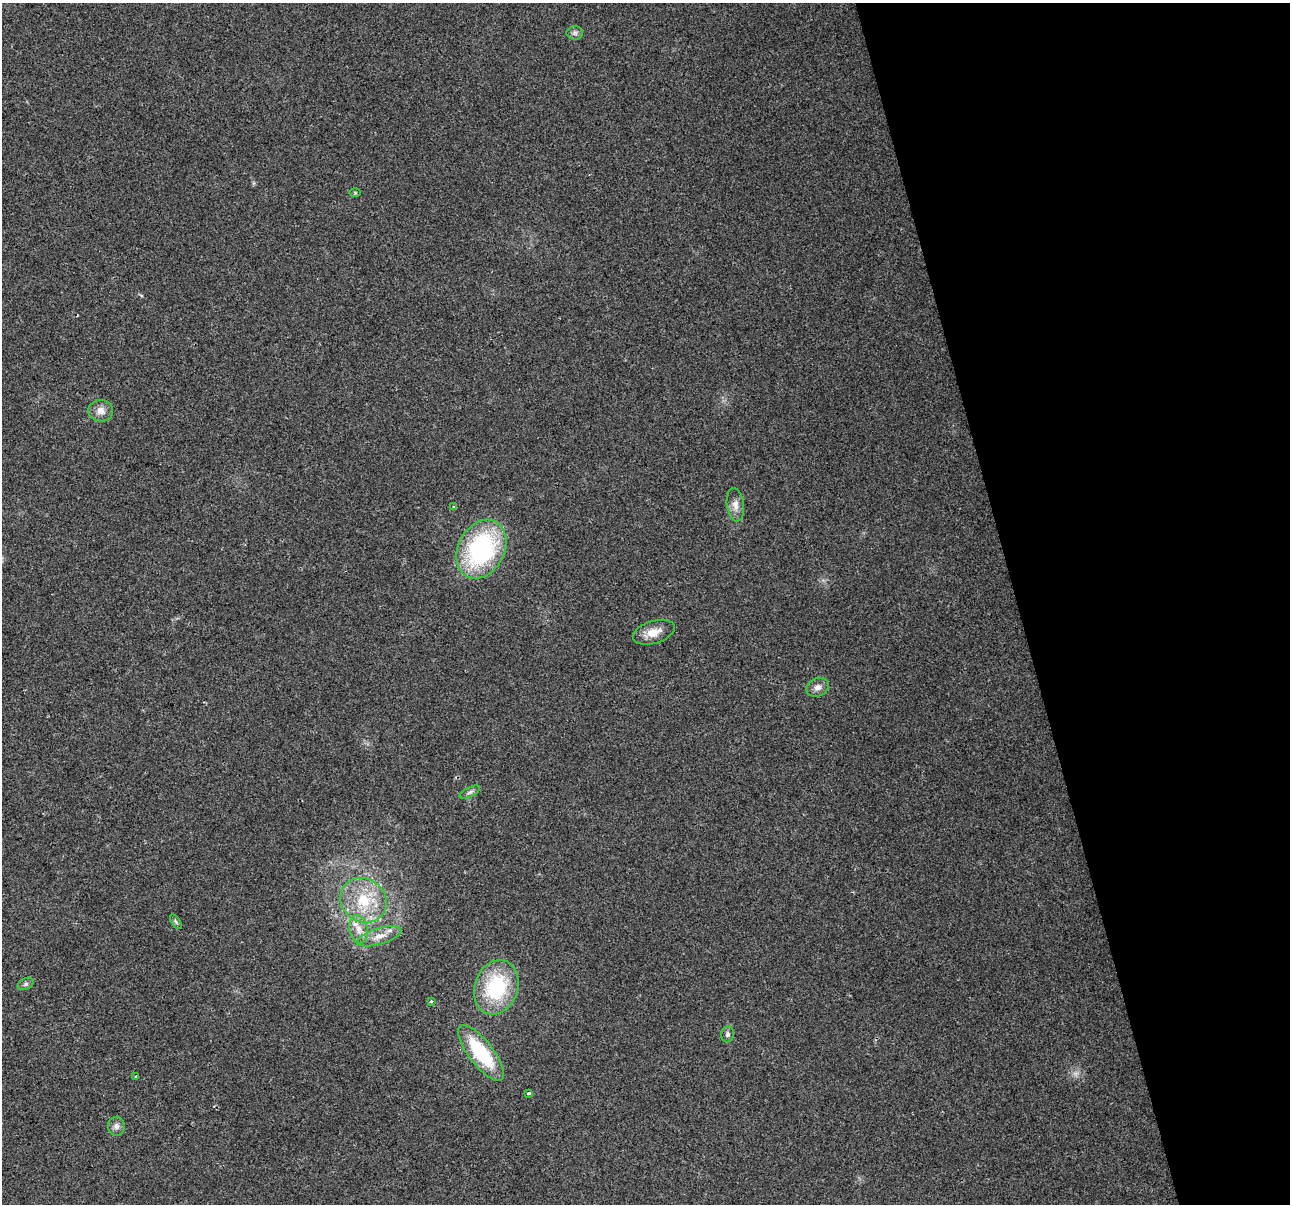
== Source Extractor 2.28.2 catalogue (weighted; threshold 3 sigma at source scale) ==
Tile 12 of 4 x 4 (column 4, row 3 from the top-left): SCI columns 3863-5150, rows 1298-2499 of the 5150 x 4949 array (HDU 1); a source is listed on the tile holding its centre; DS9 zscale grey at full resolution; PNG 1292 x 1206 px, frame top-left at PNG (2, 3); each listed source drawn as its Kron ellipse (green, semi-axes under 4 px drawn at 4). Shown black and unused: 21% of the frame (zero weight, under 2 of 3 exposures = <1% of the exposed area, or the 3 px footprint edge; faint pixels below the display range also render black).
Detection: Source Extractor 2.28.2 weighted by HDU 2 'WHT'; one run over the whole footprint, this tile lists its part. Background 0.0568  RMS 0.0076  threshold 0.0341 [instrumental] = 3 sigma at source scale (4.5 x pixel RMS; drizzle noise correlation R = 1.50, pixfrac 1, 0.0396/0.0396 arcsec/px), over >= 5 px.
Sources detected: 21; all 21 listed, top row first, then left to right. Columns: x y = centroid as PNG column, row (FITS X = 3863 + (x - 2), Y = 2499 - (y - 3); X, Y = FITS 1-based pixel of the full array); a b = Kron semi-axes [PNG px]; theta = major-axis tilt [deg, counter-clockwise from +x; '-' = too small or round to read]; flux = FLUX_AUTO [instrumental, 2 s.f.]
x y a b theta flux
575 33 8 6 0 2.3
355 192 6 4 -1 0.79
101 411 12 11 - 6.3
735 505 17 8 -82 5.9
454 507 4 2 - 1.5
481 549 31 23 62 110
654 632 22 11 17 10
818 687 11 9 25 4.2
470 792 11 4 26 2.2
363 900 24 21 -36 32
176 922 8 4 -56 1.2
359 929 14 9 -79 7.4
379 936 23 8 17 8.9
26 984 8 5 27 1.9
496 987 28 21 71 57
431 1001 3 3 - 1.3
728 1034 8 6 80 2
481 1053 34 12 -52 52
136 1076 4 3 - 0.77
529 1093 3 3 - 5.8
116 1126 9 8 - 3.4